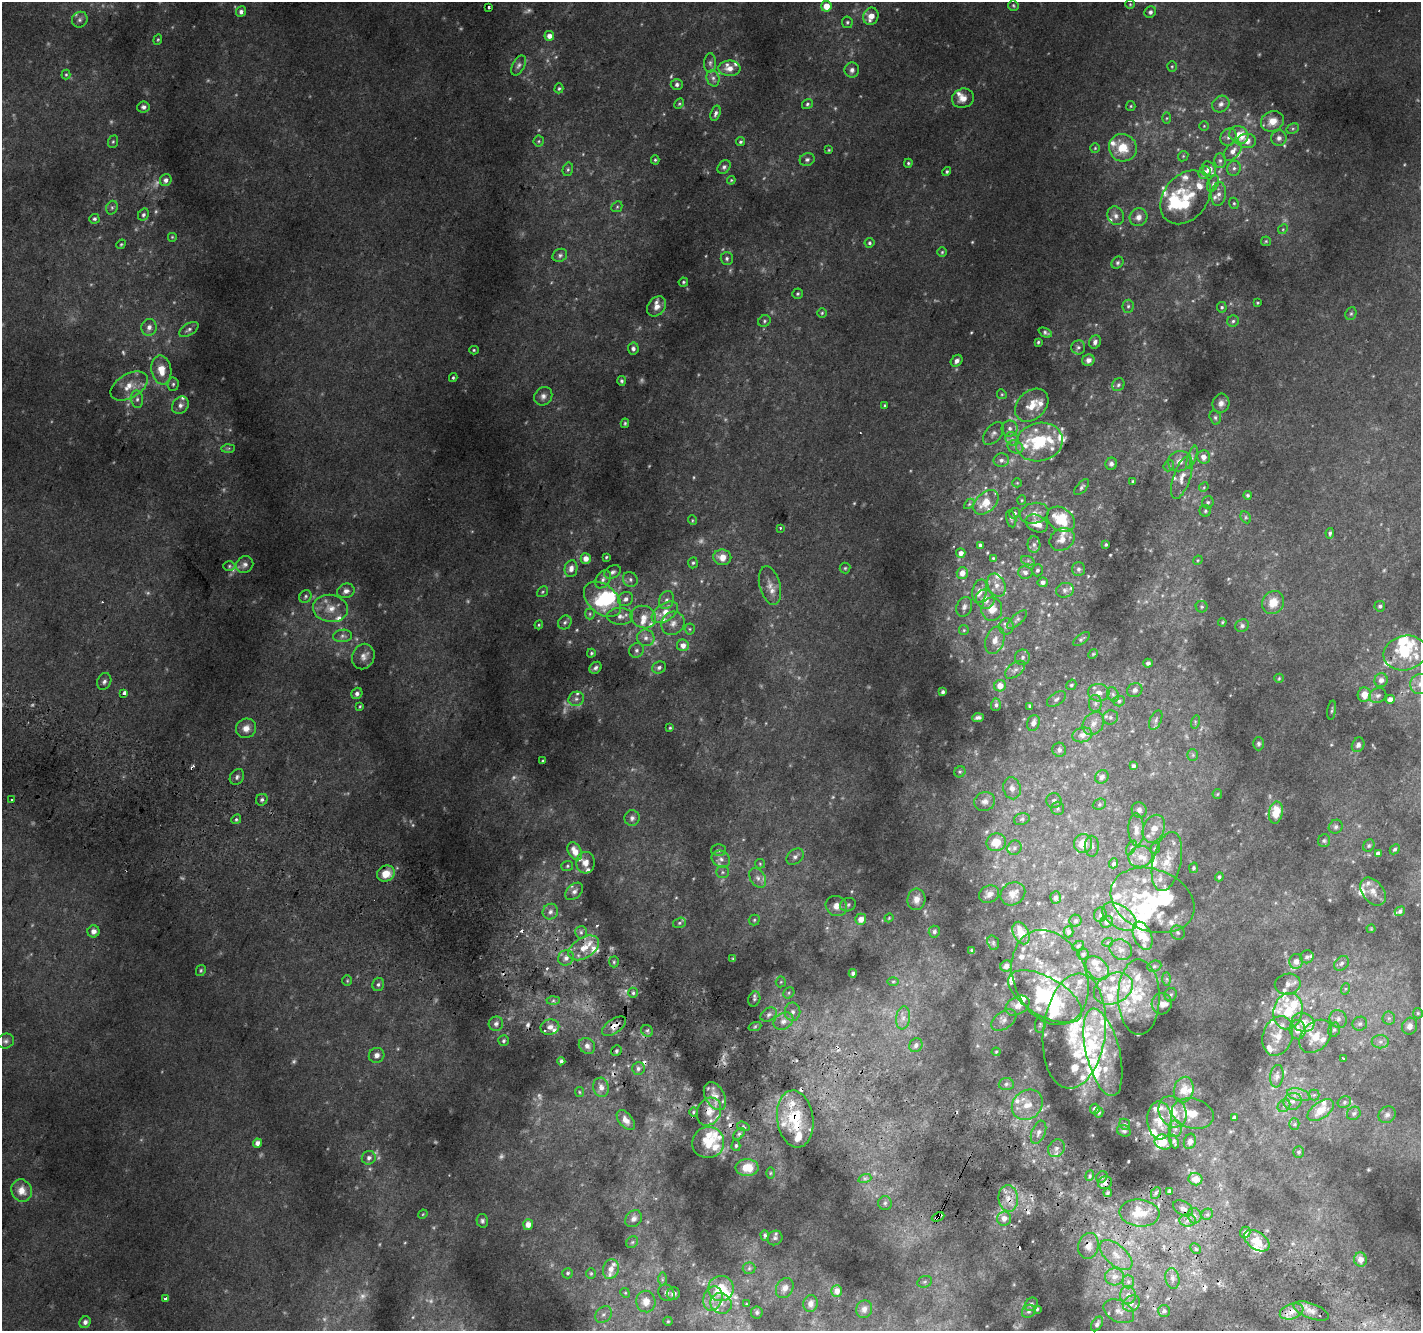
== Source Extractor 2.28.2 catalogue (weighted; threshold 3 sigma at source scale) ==
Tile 6 of 4 x 4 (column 2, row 2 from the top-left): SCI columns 1449-2867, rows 2969-4297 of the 5725 x 5871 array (HDU 1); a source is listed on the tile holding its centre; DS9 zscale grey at full resolution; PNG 1423 x 1333 px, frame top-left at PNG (2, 2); each listed source drawn as its Kron ellipse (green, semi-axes under 4 px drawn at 4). Shown black and unused: <1% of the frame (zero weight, under 2 of 3 exposures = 2% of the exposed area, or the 3 px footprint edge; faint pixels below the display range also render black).
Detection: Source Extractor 2.28.2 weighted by HDU 2 'WHT'; one run over the whole footprint, this tile lists its part. Background 0.088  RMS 0.014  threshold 0.0628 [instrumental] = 3 sigma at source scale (4.5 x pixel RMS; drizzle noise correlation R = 1.50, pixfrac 1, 0.0396/0.0396 arcsec/px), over >= 5 px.
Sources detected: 736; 57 too faint to see at this stretch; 6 inside a brighter object's white glare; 15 cosmic-ray / hot-pixel residue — neither listed nor drawn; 140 inside a brighter listed object's ellipse — not listed separately; of the other 518, all 500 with FLUX_AUTO >= 1.29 (the completeness limit of this list) listed and drawn (18 fainter detections not listed), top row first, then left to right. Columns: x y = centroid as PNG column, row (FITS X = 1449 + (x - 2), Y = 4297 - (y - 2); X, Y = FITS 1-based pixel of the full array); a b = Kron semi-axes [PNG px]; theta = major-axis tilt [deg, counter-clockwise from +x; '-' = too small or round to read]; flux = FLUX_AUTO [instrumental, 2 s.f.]
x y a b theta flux
1130 4 5 4 - 1.7
826 6 5 5 - 21
1013 6 6 5 - 2.1
489 8 3 3 - 3
241 11 5 5 - 4.9
1150 12 6 5 - 4.8
871 16 9 7 68 16
80 20 8 7 - 4.7
847 22 6 5 - 2.6
549 36 5 5 - 9.1
158 40 5 4 - 1.7
710 63 9 6 89 4.8
519 65 11 6 61 4.7
1172 66 5 4 - 1.9
730 68 11 7 -2 12
852 70 7 7 - 5.4
66 74 5 4 - 1.8
713 78 8 6 -75 5.6
677 84 6 5 - 4.4
559 88 5 4 - 1.9
963 98 11 9 18 11
679 104 6 4 61 1.7
807 104 5 5 - 2.5
1221 104 9 7 39 7.2
1131 106 5 4 - 1.8
143 107 6 5 - 4.4
716 113 8 5 72 4.3
1167 118 5 3 - 1.6
1272 121 12 10 24 18
1204 126 5 5 - 1.9
1293 129 6 5 - 2.6
1239 135 10 8 -33 24
1228 137 9 7 61 6
1279 138 7 7 - 7
539 141 5 5 - 2.3
1247 141 9 7 0 12
113 142 6 5 - 2
740 142 5 4 - 2.4
1095 148 5 5 - 1.8
1123 148 14 13 - 30
829 150 4 3 - 1.4
1233 151 11 7 50 9.4
1183 156 5 4 - 1.7
807 159 7 6 - 4
655 160 4 4 - 1.8
1220 161 7 6 - 4.3
908 163 4 4 - 2.3
724 167 7 5 46 3.4
1234 168 7 7 - 4.6
568 169 7 5 75 2.6
1209 169 8 6 -56 13
947 171 5 4 - 2.2
1205 173 7 5 58 12
166 180 6 5 - 6
731 180 4 3 - 1.4
1213 184 9 5 65 3.6
1219 194 12 7 83 8.2
1185 197 29 21 52 57
1234 203 6 4 -68 2
617 207 6 5 - 2.1
112 208 7 5 70 2.9
143 215 6 5 - 3.2
1116 216 9 8 - 6.6
1138 217 9 8 - 9.3
94 219 5 5 - 2.6
1283 229 5 4 - 1.6
172 237 5 5 - 1.7
1266 241 5 4 - 1.8
869 243 5 5 - 2.6
121 244 5 4 - 1.7
942 252 4 4 - 1.7
560 255 7 6 - 3.8
727 258 6 6 - 3.6
1117 263 6 5 - 2.8
683 282 4 4 - 1.9
798 294 5 5 - 2.2
1258 303 3 2 - 1.4
657 306 11 8 50 9.3
1128 306 6 5 - 3
1222 307 5 5 - 2.4
822 313 5 4 - 1.9
1351 314 6 5 - 2.5
764 321 6 5 - 2.5
1233 321 6 5 - 3.2
149 327 8 7 - 6.6
189 329 11 5 31 4.4
1045 333 7 4 -26 3.1
1038 342 4 3 - 1.8
1095 342 7 5 64 4.8
1078 347 7 7 - 3.8
633 348 6 5 - 4.8
474 350 5 4 - 1.7
1088 360 6 5 - 6.6
957 361 6 5 - 5.3
161 370 14 10 -80 22
453 378 4 3 - 1.9
622 381 5 4 - 2.5
173 384 6 5 - 2.8
1118 385 7 6 - 3.1
129 386 20 12 30 24
1002 394 5 4 - 1.7
543 396 10 8 49 6.5
137 399 9 6 -83 4.8
1221 403 9 8 - 7.5
180 405 9 7 49 6.9
1032 405 19 14 43 22
885 406 4 4 - 1.8
1215 417 7 5 -74 3.2
625 423 5 3 - 2
1010 428 8 8 - 5.6
993 433 13 8 49 6.8
1012 439 7 6 - 4.5
1039 442 24 19 13 65
1015 447 8 6 -24 4.9
228 448 7 4 2 2
1192 457 12 4 72 3.6
1204 457 6 6 - 9.7
1001 460 8 7 - 5.2
1180 461 12 10 17 11
1111 464 6 5 - 4.4
1169 466 6 5 - 2.2
1182 477 22 8 71 15
1133 481 3 3 - 1.4
1017 483 5 4 - 1.4
1082 487 10 5 49 3.5
1204 487 5 4 - 1.6
1248 495 4 4 - 2.2
1022 500 5 4 - 1.4
986 502 15 9 43 21
1208 502 6 5 - 2.7
969 504 6 4 45 1.6
1205 511 6 5 - 2.3
1015 513 6 5 - 3
1034 513 14 10 13 14
1246 517 6 4 -63 2.1
1011 519 9 5 -78 2.7
1061 519 15 11 -34 54
692 520 5 3 - 1.3
1037 523 12 8 -27 17
780 528 3 3 - 1.5
1330 533 5 4 - 2.8
1062 539 13 10 33 15
1106 544 3 3 - 2
980 545 3 3 - 2.7
1034 545 8 6 -89 5.1
961 553 5 4 - 7.9
606 557 4 3 - 1.6
722 557 9 8 - 15
586 558 5 5 - 12
993 558 3 3 - 1.4
1198 560 5 4 - 1.4
1028 561 7 4 -18 2.7
693 563 5 4 - 2.3
245 564 9 8 - 5.9
229 566 6 5 - 2.1
571 568 8 6 81 9
845 568 5 5 - 2.2
1078 569 7 6 - 4.2
1037 570 6 5 - 3.4
612 572 9 6 28 4.3
1025 572 7 6 - 5.7
962 573 6 5 - 12
603 579 10 6 56 5.3
630 579 8 7 - 4.1
1043 582 5 5 - 6.2
996 585 12 8 -67 10
770 586 20 10 -75 14
1065 590 9 7 17 5.4
346 591 9 7 18 7.2
980 591 12 7 77 11
542 592 6 5 - 2.1
305 596 6 5 - 2.7
602 599 21 14 -41 67
626 599 8 6 36 5.9
985 599 10 9 - 12
667 600 9 7 65 6.8
1273 603 12 10 57 20
1380 606 5 5 - 3.2
964 607 10 7 69 5.3
1202 607 6 6 - 2.5
330 608 17 13 -7 21
992 609 11 10 - 17
665 612 15 8 34 19
590 614 5 5 - 2.2
620 616 13 8 -2 9.2
643 617 13 11 -21 15
1017 619 12 5 42 4.5
565 622 7 6 - 3.5
1222 622 4 3 - 1.5
673 623 12 11 - 11
539 625 4 4 - 1.5
1242 626 7 6 - 3.6
1006 627 8 7 - 5.3
690 629 5 5 - 2
964 630 5 5 - 1.7
343 636 9 6 6 5
646 638 9 8 - 7.5
1081 639 10 4 37 2.6
995 640 14 9 71 11
683 645 6 6 - 10
636 650 7 7 - 4.7
591 653 4 4 - 1.9
1405 653 22 17 14 51
1093 654 5 4 - 1.5
363 657 13 11 69 9.6
1023 657 7 7 - 5.1
1148 663 4 4 - 3.8
659 667 7 5 27 3.9
595 668 6 5 - 3.7
1015 670 12 6 38 6.5
1279 678 5 4 - 1.6
1381 680 7 6 - 7.4
104 681 9 6 63 4.6
1420 684 10 9 - 11
1071 685 5 4 - 2.5
1000 686 6 6 - 14
1135 690 8 7 - 5.3
943 692 4 3 - 2.6
124 693 4 3 - 15
357 693 6 5 - 5.7
1099 693 10 8 -5 9.5
1113 694 7 5 -68 3.9
1364 695 7 6 - 16
1378 695 9 7 23 5
576 699 8 7 - 5.4
1056 699 10 6 35 4.6
1390 699 5 4 - 8.6
1119 701 6 5 - 3.1
1095 703 8 6 88 4.5
996 705 6 5 - 3.2
360 706 4 3 - 1.4
1030 706 4 3 - 1.7
1332 710 10 3 82 1.9
1110 717 8 7 - 4.4
978 718 6 3 5 3.8
1156 720 10 5 66 3.8
1195 722 6 4 74 2.3
1033 723 8 6 71 7.4
1093 724 12 10 54 11
246 728 10 9 - 11
670 728 4 3 - 1.6
1082 735 10 7 14 9
1259 744 6 5 - 3.4
1358 745 7 6 - 4.5
1059 750 7 7 - 3.9
1193 755 6 5 - 2.1
543 761 4 3 - 1.4
1133 766 4 3 - 3.7
960 772 6 5 - 2.5
237 777 8 6 58 4.1
1102 777 7 6 - 6.3
1012 788 11 8 -77 7.9
1217 794 5 5 - 1.6
12 800 3 3 - 22
262 800 6 5 - 3.8
985 801 10 9 - 7.5
1054 801 7 7 - 3.9
1099 804 7 5 23 2.5
1058 808 7 6 - 3
1139 810 8 7 - 4.8
1276 812 11 7 79 32
632 818 8 7 - 4.8
236 819 5 4 - 2.2
1022 819 8 6 17 3.2
1336 827 7 6 - 3.4
1154 829 14 10 65 14
1136 830 16 8 -89 12
1324 841 6 6 - 2.6
996 842 10 9 - 22
1083 844 9 9 - 22
1369 845 6 5 - 2.4
1092 846 10 7 -88 4.6
1014 848 7 6 - 4.3
1131 848 8 4 59 3
1155 848 6 4 66 2.3
1395 849 5 4 - 2.8
719 850 7 6 - 3.6
575 851 9 6 -61 16
1378 853 4 4 - 6.6
795 857 9 7 41 5.7
1141 857 12 10 18 15
721 859 9 8 - 7.6
1167 861 30 14 77 32
586 863 11 9 85 9.8
1114 863 5 4 - 8.9
760 864 5 4 - 1.7
567 866 6 5 - 2.3
1193 868 5 4 - 2.4
723 872 6 5 - 3
386 874 9 8 - 22
1219 877 4 4 - 2.6
758 878 11 7 -58 7.5
574 891 10 7 44 5.8
1373 891 16 10 -52 14
989 894 10 8 27 9.3
1013 894 13 11 34 14
1055 898 6 5 - 3.8
916 899 11 9 86 10
1152 900 43 31 -21 110
848 905 8 6 20 3.4
836 906 11 10 - 11
1400 911 5 4 - 3.7
550 912 8 7 - 6.1
1100 915 7 6 - 3.2
1119 917 19 11 -33 21
889 918 4 3 - 1.3
861 919 5 5 - 13
754 920 5 5 - 2.2
1076 921 6 6 - 2.9
1107 922 6 5 - 6.2
679 923 7 5 16 2.5
1371 929 4 4 - 1.4
93 931 6 6 - 7.4
581 932 6 6 - 3.4
934 932 6 5 - 3.3
1068 932 5 5 - 3.5
1021 933 12 7 -64 24
1178 933 7 6 - 3.5
1143 936 15 9 -67 32
1108 942 5 3 - 1.6
993 943 7 5 -71 2.6
1078 946 6 4 31 1.8
584 948 17 10 32 22
972 950 4 3 - 2
1121 950 11 10 - 9.1
1083 954 6 5 - 3.5
1307 957 7 6 - 3.8
566 958 8 7 - 7.3
733 959 4 4 - 1.8
1296 961 7 6 - 9.7
614 962 5 5 - 2.2
1342 963 8 6 46 4.7
1006 966 6 5 - 6.7
1154 966 7 5 21 3.2
1097 968 14 9 -46 14
201 970 6 4 61 2.1
853 973 4 4 - 2.6
1050 977 49 36 -67 100
1167 979 7 4 -89 2.6
347 981 5 4 - 1.7
893 981 6 4 1 1.7
781 982 5 5 - 1.8
378 984 7 6 - 3.4
1288 984 13 10 10 9.5
1113 989 20 15 25 34
1345 989 6 4 71 2
633 993 5 4 - 3
789 993 6 5 - 2.2
1171 995 7 6 - 3
1045 997 41 19 -30 140
1139 997 37 21 -89 63
754 999 7 6 - 3.2
553 1001 6 4 1 2.9
1162 1004 11 10 - 9.2
1018 1006 13 8 30 9.8
1288 1011 18 14 76 39
793 1012 9 8 - 6
1418 1013 5 5 - 1.7
769 1015 9 6 33 4.6
903 1018 11 7 82 8.8
1389 1018 6 6 - 3.6
1338 1019 9 8 - 7.2
1004 1020 14 8 35 8.2
783 1021 10 8 31 8.8
1303 1022 11 9 -19 14
496 1024 7 7 - 5
1360 1024 7 7 - 4
1040 1025 8 5 81 2.5
614 1026 13 7 34 11
755 1026 6 4 20 2.4
1410 1026 8 7 - 7.8
550 1027 9 8 - 9.1
1298 1030 10 8 -83 11
1334 1030 7 5 72 3.2
647 1031 6 5 - 3.2
1074 1031 58 31 83 110
1278 1036 20 15 71 24
1315 1036 19 13 47 26
6 1041 8 7 - 4.2
504 1041 5 5 - 2.5
1380 1042 8 6 -1 5.3
916 1045 7 6 - 5.2
587 1046 9 7 -43 6.8
616 1051 6 5 - 2.4
996 1052 4 4 - 1.5
1103 1052 45 17 -76 59
377 1055 8 7 - 7.4
1343 1058 3 2 - 1.3
561 1061 4 3 - 2.9
638 1069 6 6 - 4.1
1277 1076 11 7 82 6
1006 1084 7 6 - 3.7
601 1087 10 8 -77 9.6
1184 1090 13 10 76 21
580 1092 5 4 - 1.7
1299 1095 12 6 -14 7.5
1314 1095 5 5 - 2.6
715 1096 15 9 -60 12
1293 1101 9 8 - 8.1
1344 1102 7 5 24 3.1
1027 1105 16 14 42 24
1284 1106 7 5 44 3.4
1095 1109 5 5 - 5.4
1321 1110 15 8 35 24
693 1112 5 3 - 1.7
709 1112 14 11 64 18
1099 1112 5 4 - 1.9
1173 1112 16 13 -63 28
1354 1113 7 6 - 3.9
1193 1114 21 15 -14 21
1387 1115 9 8 - 5.2
1234 1118 4 3 - 4.9
795 1119 29 18 -82 67
626 1120 12 6 -50 10
1160 1120 19 12 -87 28
1125 1124 6 5 - 2.1
1294 1124 5 5 - 2.4
743 1126 6 4 -17 2.1
1175 1129 8 6 -89 5.1
1124 1131 7 5 -24 2.8
1038 1132 12 6 68 7.4
739 1134 7 4 45 2.7
1174 1141 7 4 -68 2.9
1190 1141 8 6 72 5.6
1163 1142 9 7 -21 15
257 1143 4 4 - 6.8
708 1143 16 15 - 29
736 1146 5 4 - 2.2
1056 1148 9 7 54 7.3
1299 1152 6 5 - 2.9
369 1158 7 6 - 5.7
747 1168 11 8 -1 24
770 1173 6 3 89 1.5
1090 1176 5 4 - 2.2
1102 1177 6 5 - 3
865 1178 7 4 18 3.1
1195 1179 7 6 - 16
1105 1183 7 6 - 5.7
22 1191 11 10 - 16
1170 1191 4 4 - 3.2
1108 1193 4 3 - 2.3
1156 1193 6 4 62 2.6
1008 1198 13 9 -84 16
885 1203 7 7 - 3.5
1183 1208 11 6 -30 6.9
1140 1213 20 13 -6 28
423 1214 5 3 - 1.4
1207 1214 6 5 - 3.2
1194 1216 8 7 - 5.7
938 1217 6 3 26 23
1004 1218 7 7 - 9.8
634 1219 9 7 45 5.7
1188 1220 8 6 3 5.8
482 1221 7 5 -77 3.4
528 1225 5 5 - 12
1245 1232 6 5 - 8.8
765 1235 5 4 - 2.9
775 1238 8 7 - 3.4
1257 1241 14 8 -35 24
632 1242 6 5 - 2.4
1088 1246 13 10 76 12
1196 1249 6 4 -45 2.6
1116 1255 20 10 -40 19
1360 1259 7 6 - 12
749 1268 6 6 - 3
611 1269 10 8 74 12
568 1273 5 5 - 2.3
591 1273 5 5 - 2
1114 1277 9 8 - 11
1172 1278 10 7 -78 6.1
662 1279 7 4 89 2.6
925 1282 7 5 20 2.9
1128 1282 7 6 - 4.4
721 1288 13 12 - 42
785 1288 11 8 61 8
837 1291 6 5 - 11
625 1293 5 4 - 1.6
666 1293 9 7 -53 4.8
673 1294 6 6 - 5.6
1128 1295 9 8 - 9.2
713 1298 12 9 73 13
165 1299 4 3 - 19
646 1302 11 9 -78 17
721 1303 11 10 - 11
811 1303 8 7 - 6.7
1131 1303 9 7 33 8.2
746 1304 4 3 - 1.3
1031 1304 7 6 - 3.4
864 1309 9 8 - 6.1
1037 1309 4 4 - 1.7
1029 1311 7 6 - 3.2
1119 1311 16 10 -28 14
1164 1311 6 6 - 3.7
1292 1311 12 7 20 11
1311 1311 18 7 -20 10
757 1312 6 5 - 2.8
603 1314 9 7 44 6
668 1321 4 4 - 1.7
85 1322 6 5 - 5.6
1097 1324 8 5 59 4.2
Overlapping masked pixels (flux is a lower limit): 9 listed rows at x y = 614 1026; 709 1112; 795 1119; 1105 1183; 1008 1198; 938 1217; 1088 1246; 1292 1311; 1311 1311
Isophote crosses this tile's border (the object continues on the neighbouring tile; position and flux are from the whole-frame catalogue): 1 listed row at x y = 1420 684